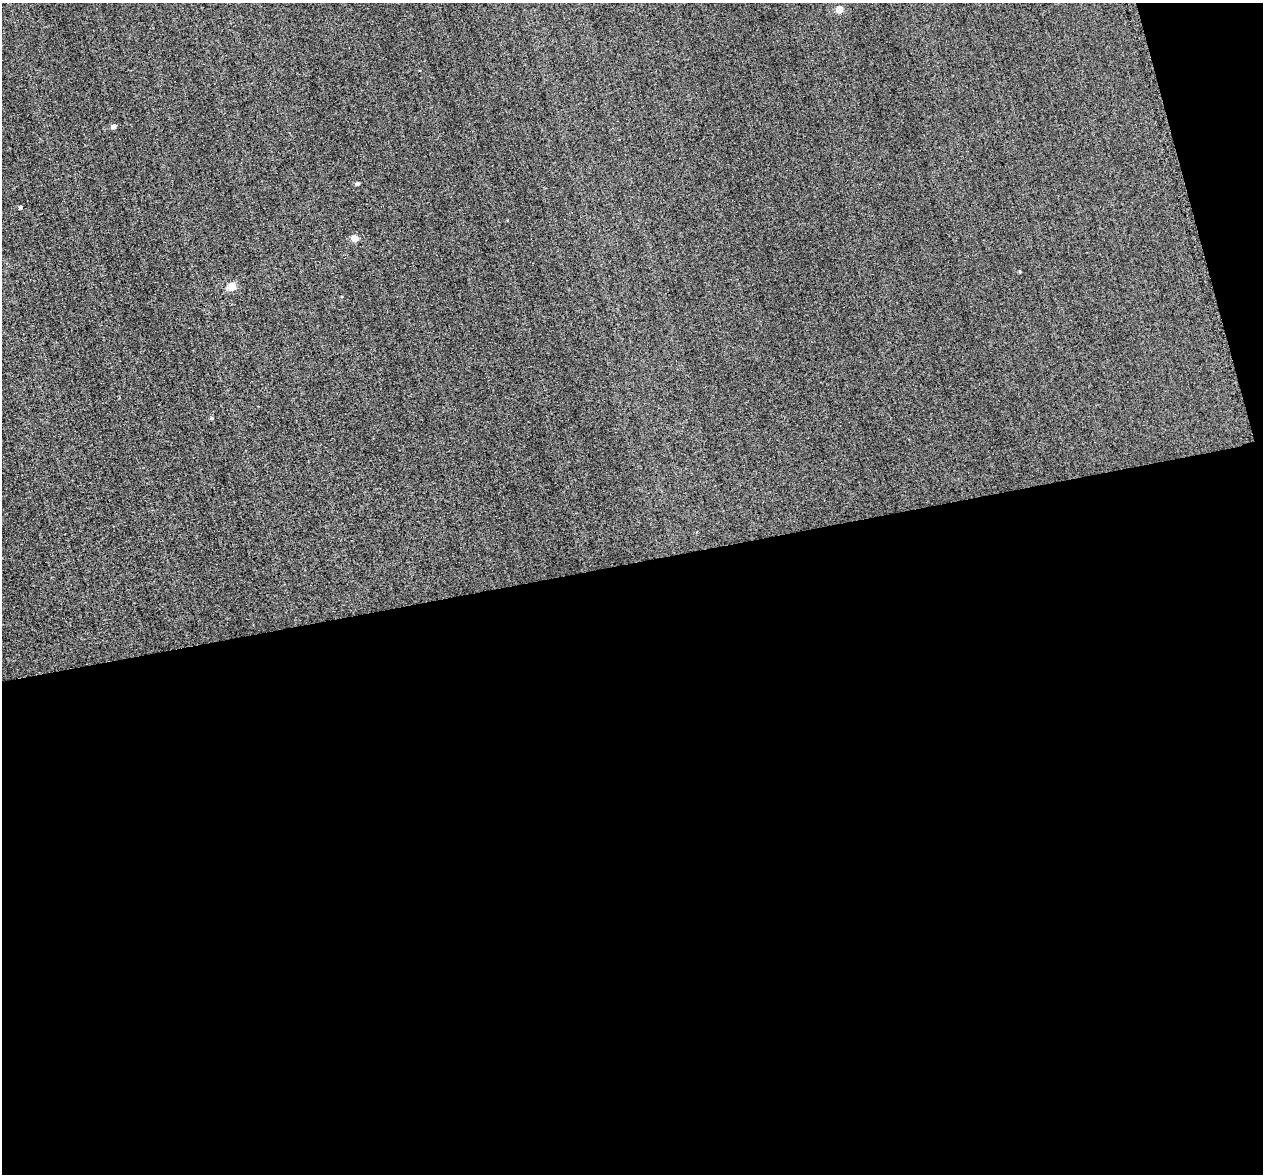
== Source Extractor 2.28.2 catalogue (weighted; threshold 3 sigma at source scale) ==
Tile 16 of 4 x 4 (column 4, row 4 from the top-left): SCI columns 3853-5113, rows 492-1663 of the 5399 x 5373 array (HDU 1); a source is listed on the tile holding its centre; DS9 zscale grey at full resolution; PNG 1265 x 1176 px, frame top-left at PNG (2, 3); no overlay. Shown black and unused: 54% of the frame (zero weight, under 2 of 3 exposures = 12% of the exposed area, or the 3 px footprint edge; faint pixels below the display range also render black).
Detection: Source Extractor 2.28.2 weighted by HDU 2 'WHT'; one run over the whole footprint, this tile lists its part. Background 0.287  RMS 3.4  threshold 15.4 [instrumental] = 3 sigma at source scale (4.5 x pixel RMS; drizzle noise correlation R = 1.50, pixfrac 1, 0.05/0.05 arcsec/px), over >= 5 px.
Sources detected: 7; all 7 listed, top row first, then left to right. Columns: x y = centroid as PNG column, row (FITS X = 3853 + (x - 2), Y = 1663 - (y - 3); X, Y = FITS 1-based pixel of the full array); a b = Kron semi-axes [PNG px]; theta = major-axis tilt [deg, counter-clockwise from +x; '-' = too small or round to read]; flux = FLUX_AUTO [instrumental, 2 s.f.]
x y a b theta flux
839 9 5 5 - 6200
113 127 5 4 - 1300
357 184 4 4 - 840
20 208 4 4 - 680
355 238 5 5 - 5500
232 286 5 5 - 9400
212 418 4 4 - 410